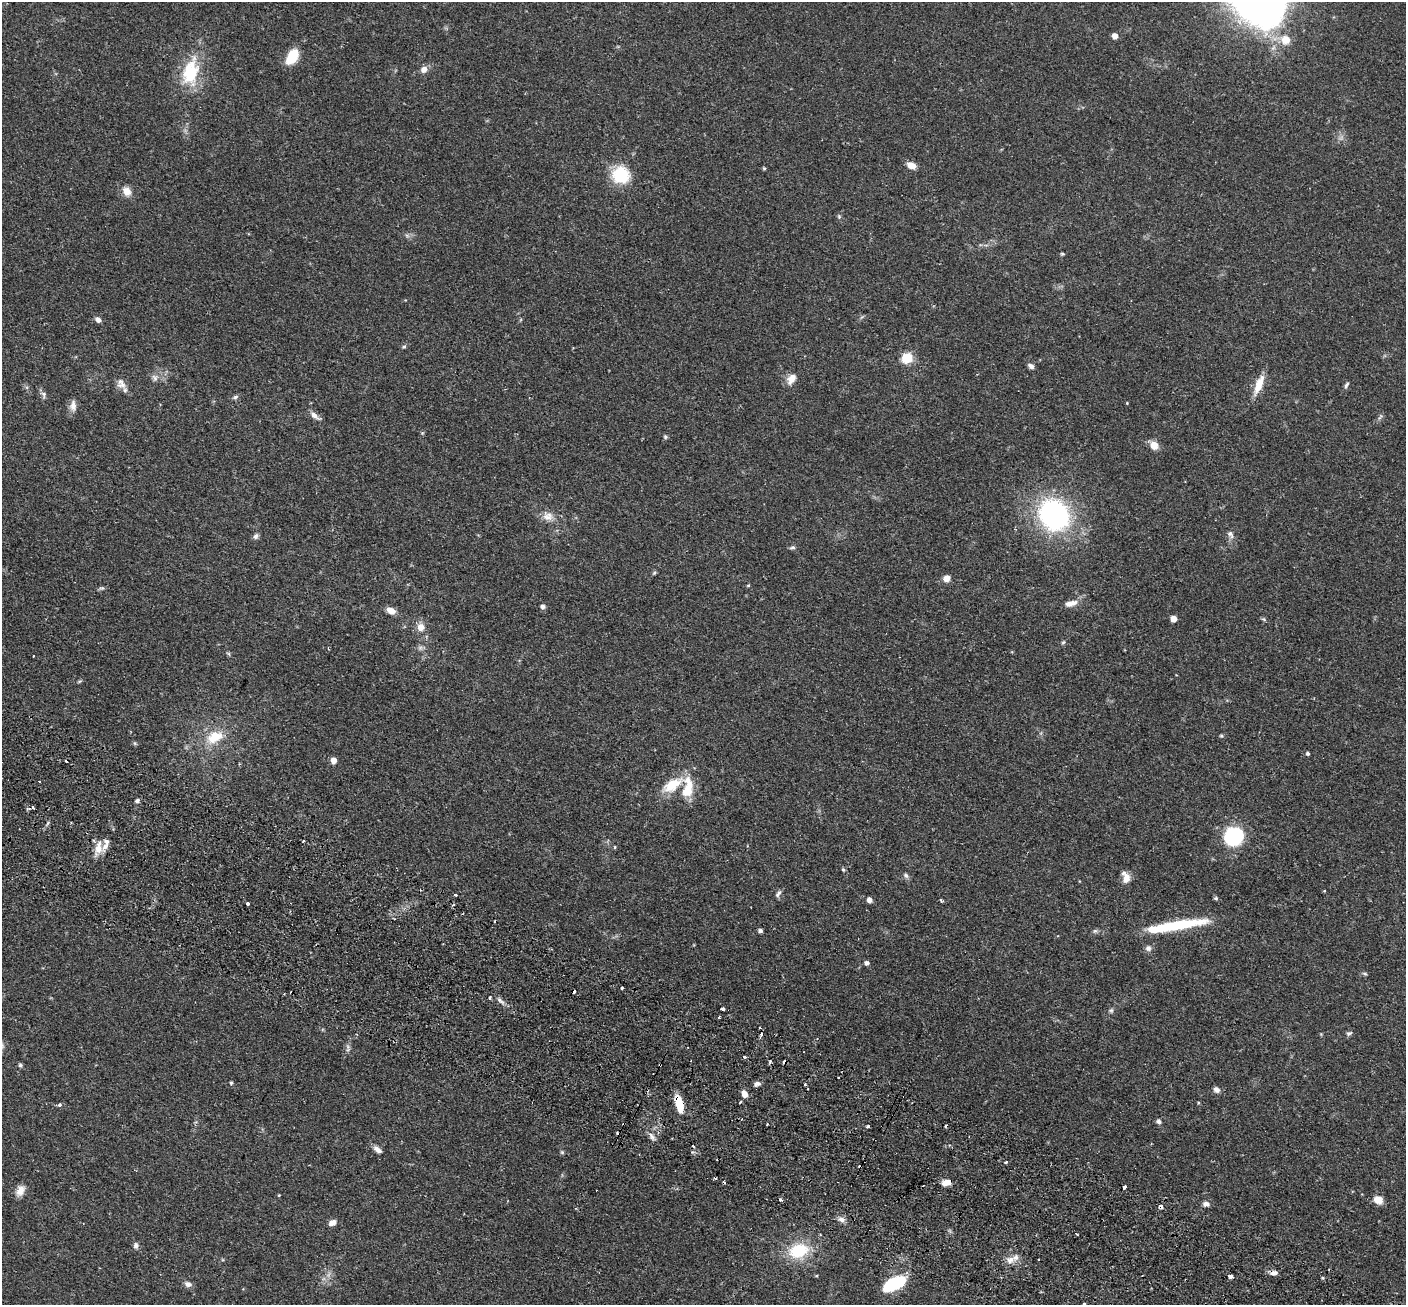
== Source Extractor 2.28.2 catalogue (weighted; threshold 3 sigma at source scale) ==
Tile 6 of 4 x 4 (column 2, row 2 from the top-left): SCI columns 1432-2835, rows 2936-4238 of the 5673 x 5737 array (HDU 1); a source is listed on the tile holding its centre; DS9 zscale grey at full resolution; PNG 1408 x 1307 px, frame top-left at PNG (2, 2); no overlay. Shown black and unused: <1% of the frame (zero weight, under 2 of 3 exposures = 3% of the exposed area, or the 3 px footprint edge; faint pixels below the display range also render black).
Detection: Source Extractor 2.28.2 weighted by HDU 2 'WHT'; one run over the whole footprint, this tile lists its part. Background 0.0783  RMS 0.0051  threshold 0.0229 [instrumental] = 3 sigma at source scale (4.5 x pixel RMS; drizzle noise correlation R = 1.50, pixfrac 1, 0.05/0.05 arcsec/px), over >= 5 px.
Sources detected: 142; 1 too faint to see at this stretch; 1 inside a brighter object's white glare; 20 cosmic-ray / hot-pixel residue — not listed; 6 inside a brighter listed object's ellipse — not listed separately; the other 114 listed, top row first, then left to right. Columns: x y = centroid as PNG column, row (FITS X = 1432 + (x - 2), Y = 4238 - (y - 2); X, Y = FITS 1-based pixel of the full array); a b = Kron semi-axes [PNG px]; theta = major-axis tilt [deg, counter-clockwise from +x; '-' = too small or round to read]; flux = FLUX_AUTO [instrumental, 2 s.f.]
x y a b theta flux
1115 36 5 4 - 4
1285 40 13 12 - 6.5
292 57 15 9 59 16
424 70 9 7 47 2.9
190 73 37 22 78 23
911 165 10 7 -16 3.8
764 168 4 4 - 0.57
621 175 23 22 - 17
127 191 12 9 -51 4.3
839 216 6 4 -1 0.62
1062 254 5 4 - 0.62
98 320 6 5 - 2.4
404 347 5 4 - 0.69
907 358 10 10 - 9.8
1031 366 7 5 -35 1.9
155 378 10 6 -55 1.7
791 379 15 9 56 4.2
122 385 14 7 6 2.7
1259 385 25 8 69 7.7
1346 385 9 4 57 1
44 394 9 7 -69 1.5
235 397 7 5 18 1.1
1127 403 4 3 - 0.39
73 406 15 8 -89 3.1
315 416 17 6 -35 2.6
422 433 6 4 72 0.57
665 437 6 5 - 0.75
1154 445 10 8 -61 4.8
1054 515 29 25 -50 90
548 516 16 12 -15 4.7
1231 534 11 6 -65 1.9
256 536 9 6 60 1.4
793 547 7 4 5 0.97
654 573 6 4 19 0.67
946 578 8 7 - 3.5
748 585 4 3 - 0.54
102 588 7 4 0 0.89
1071 603 18 7 14 3.9
543 606 5 5 - 1.8
391 610 10 6 -30 4.2
1173 619 5 5 - 6.1
1264 619 7 5 -21 0.76
421 627 9 8 - 4.2
1063 642 6 4 30 0.69
33 656 2 2 - 0.5
1221 736 5 4 - 0.61
215 737 25 17 38 13
1308 753 4 4 - 0.95
333 760 5 4 - 4.7
672 785 31 14 33 13
137 801 5 4 - 1
1233 837 15 14 - 46
303 841 3 3 - 0.7
615 847 5 3 - 0.44
98 848 19 9 82 5.8
843 869 5 4 - 0.81
906 875 8 5 -46 1.2
1126 877 13 8 -71 4.4
1324 891 3 3 - 0.42
778 893 12 5 57 1.4
455 895 3 3 - 0.96
1216 898 5 4 - 0.76
869 900 5 5 - 2.2
247 903 3 3 - 1.7
1176 925 65 10 9 31
760 931 4 4 - 1.6
1148 948 8 7 - 1.8
867 963 4 4 - 1.7
1365 974 7 4 -17 0.71
622 988 3 3 - 1.8
489 998 3 3 - 1.3
500 1000 10 4 -48 1.6
723 1009 3 3 - 8.4
1111 1010 7 5 68 0.91
719 1017 3 2 - 1
1349 1033 8 5 22 1.1
761 1035 3 3 - 2
744 1057 3 3 - 1.3
20 1065 5 5 - 0.97
660 1065 3 3 - 0.71
838 1077 3 2 - 0.68
231 1083 4 4 - 0.7
757 1084 8 5 5 1.6
805 1084 3 2 - 1
1216 1090 9 7 -34 1.8
744 1094 9 7 -64 2.8
1198 1103 4 3 - 0.49
679 1104 20 7 -75 11
60 1105 5 4 - 1
1159 1121 7 6 - 1.2
767 1124 3 2 - 0.54
945 1125 3 3 - 0.89
868 1126 4 3 - 0.99
652 1136 11 6 -60 2.1
377 1150 11 6 -33 2.4
562 1152 6 5 - 0.67
1006 1162 3 3 - 1
946 1183 9 6 12 4.8
1124 1187 3 3 - 4.4
20 1191 14 9 64 3.7
279 1195 4 3 - 0.37
1378 1200 10 8 -21 4.2
1206 1204 8 6 -6 2
1161 1206 4 3 - 3.8
841 1219 9 7 -25 2.2
332 1223 8 5 25 3.2
136 1245 9 6 -87 1.4
798 1251 23 16 17 20
1039 1259 3 3 - 1.7
1010 1260 15 9 7 3.6
1274 1273 10 6 6 2.1
1230 1276 3 3 - 14
188 1284 10 7 -21 2.1
894 1284 20 9 26 35
Overlapping masked pixels (flux is a lower limit): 4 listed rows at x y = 660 1065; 679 1104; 1161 1206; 1274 1273